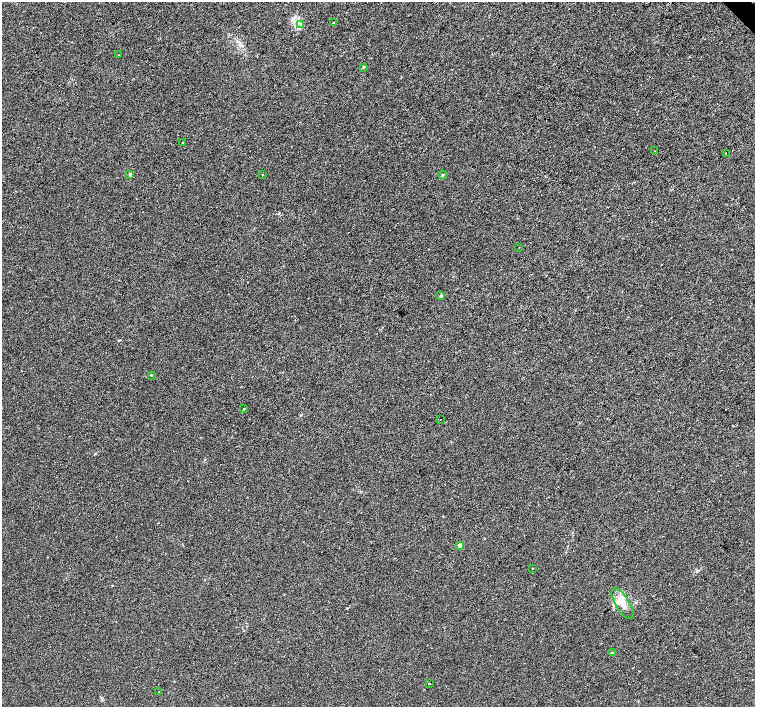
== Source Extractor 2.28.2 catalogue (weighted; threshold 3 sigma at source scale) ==
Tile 10 of 4 x 4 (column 2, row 3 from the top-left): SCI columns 1510-3015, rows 1627-3035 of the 6026 x 6004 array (HDU 1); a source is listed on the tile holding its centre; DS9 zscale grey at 2 x 2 block average (1 PNG px = mean of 2 x 2 image px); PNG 757 x 709 px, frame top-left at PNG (2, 2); each listed source drawn as its Kron ellipse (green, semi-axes under 4 px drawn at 4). Shown black and unused: <1% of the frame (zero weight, under 2 of 3 exposures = <1% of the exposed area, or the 3 px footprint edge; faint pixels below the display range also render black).
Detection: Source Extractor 2.28.2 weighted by HDU 2 'WHT'; one run over the whole footprint, this tile lists its part. Background 0.00649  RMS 0.0046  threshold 0.0205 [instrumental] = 3 sigma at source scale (4.5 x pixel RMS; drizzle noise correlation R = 1.50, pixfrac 1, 0.0396/0.0396 arcsec/px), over >= 5 px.
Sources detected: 23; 2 inside a brighter listed object's ellipse — not listed separately; the other 21 listed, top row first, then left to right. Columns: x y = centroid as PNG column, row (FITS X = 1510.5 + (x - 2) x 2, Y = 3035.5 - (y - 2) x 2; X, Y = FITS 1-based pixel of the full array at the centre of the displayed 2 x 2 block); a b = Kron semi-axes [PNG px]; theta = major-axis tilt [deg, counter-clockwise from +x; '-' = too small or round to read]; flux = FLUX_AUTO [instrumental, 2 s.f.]
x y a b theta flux
333 23 2 2 - 0.59
301 24 4 2 - 1.1
119 55 2 2 - 0.57
364 67 3 3 - 1.1
182 143 2 2 - 1.2
655 150 2 2 - 0.4
726 153 2 2 - 18
130 174 3 2 - 0.82
262 175 2 2 - 3.6
443 175 4 2 - 0.97
519 247 2 2 - 0.36
441 296 4 2 - 0.94
151 375 2 2 - 0.53
244 408 2 2 - 1
440 419 2 2 - 2.3
460 545 2 2 - 8.7
532 568 2 2 - 0.86
622 604 18 7 -59 10
612 653 4 3 - 1.6
429 683 2 2 - 1.8
159 691 2 2 - 0.5
Diffuse or blended objects may show on this block-average render without a row.